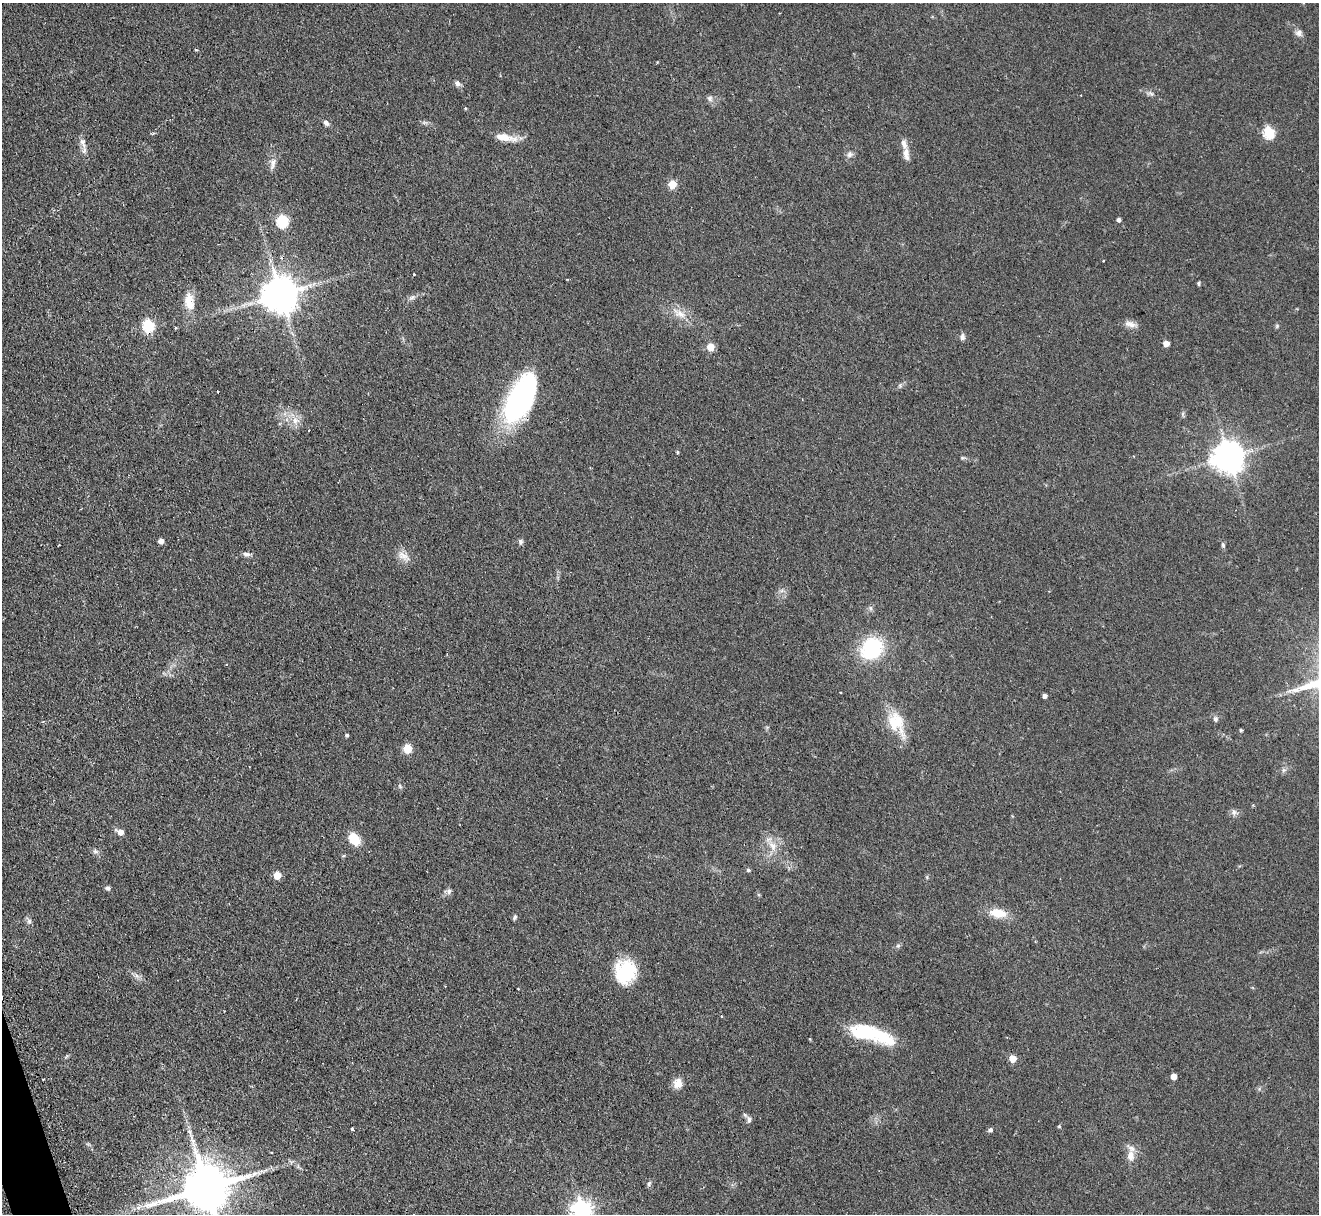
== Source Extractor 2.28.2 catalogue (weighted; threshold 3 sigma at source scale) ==
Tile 7 of 4 x 4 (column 3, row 2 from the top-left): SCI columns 2671-3987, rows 2597-3808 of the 5340 x 5316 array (HDU 1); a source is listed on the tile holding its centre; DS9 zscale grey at full resolution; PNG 1321 x 1216 px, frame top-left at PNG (2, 3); no overlay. Shown black and unused: <1% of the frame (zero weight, under 2 of 3 exposures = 4% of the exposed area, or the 3 px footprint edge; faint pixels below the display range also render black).
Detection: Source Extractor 2.28.2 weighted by HDU 2 'WHT'; one run over the whole footprint, this tile lists its part. Background 0.0738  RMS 0.0062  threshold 0.0277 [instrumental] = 3 sigma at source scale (4.5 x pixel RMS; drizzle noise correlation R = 1.50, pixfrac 1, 0.05/0.05 arcsec/px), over >= 5 px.
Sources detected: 91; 1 inside a brighter object's white glare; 2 cosmic-ray / hot-pixel residue — not listed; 3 inside a brighter listed object's ellipse — not listed separately; the other 85 listed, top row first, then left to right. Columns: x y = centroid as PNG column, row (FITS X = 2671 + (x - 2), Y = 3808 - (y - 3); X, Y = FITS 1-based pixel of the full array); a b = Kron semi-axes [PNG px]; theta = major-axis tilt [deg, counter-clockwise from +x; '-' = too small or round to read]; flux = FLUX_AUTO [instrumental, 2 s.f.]
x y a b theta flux
780 13 3 2 - 0.38
1299 33 9 8 - 2.5
196 50 4 3 - 0.65
457 83 8 6 -40 2.1
1150 94 11 6 -17 1.9
1081 95 2 2 - 0.6
710 99 8 6 -57 2
465 108 4 3 - 0.58
424 122 7 4 -19 1.2
326 123 8 6 -50 2
1269 132 6 6 - 48
505 137 28 8 -10 8.8
83 142 14 8 -72 3.7
849 154 9 7 74 2.3
906 154 18 8 -83 4.5
273 163 17 7 79 3.6
672 184 5 5 - 17
1119 219 4 4 - 1.6
282 221 7 6 - 50
414 274 3 2 - 0.61
1198 283 6 4 -86 0.76
280 294 10 10 - 1500
412 297 10 6 30 2
189 301 23 12 -81 9.8
679 313 23 10 -30 8
1131 324 19 8 -13 3.6
148 326 6 6 - 53
1277 326 6 5 - 0.87
176 328 3 3 - 0.61
962 337 9 6 -85 2
1166 343 5 4 - 5.3
710 347 5 5 - 12
900 386 6 4 -73 0.88
217 391 3 3 - 0.65
520 399 47 21 63 120
295 420 11 10 - 5.2
308 430 3 3 - 1.3
678 452 5 3 - 0.72
1228 457 9 9 - 980
963 458 6 5 - 0.83
161 541 5 5 - 3
521 542 7 6 - 1.4
1223 545 7 5 -79 1.2
246 554 10 6 -7 2
404 556 20 10 -32 5.4
871 608 7 4 -89 1.2
872 648 24 20 47 42
1044 696 4 4 - 2.3
1215 719 8 6 -76 1.6
893 722 45 13 -58 16
1241 730 4 3 - 0.86
346 735 4 4 - 1
407 749 5 5 - 21
1284 770 6 6 - 1.4
400 786 6 5 - 1
1234 812 9 7 90 2.1
120 832 6 5 - 4.8
355 839 11 8 -47 15
773 846 15 10 -63 6.9
95 851 8 5 -29 1.6
748 870 5 4 - 0.92
277 875 5 5 - 12
108 888 6 5 - 1.5
449 891 8 6 76 1.9
998 913 23 11 -8 11
515 917 7 5 60 1.1
29 921 8 6 89 1.6
898 946 7 4 1 0.97
625 972 26 20 71 30
137 976 7 5 -45 1.9
721 1016 3 3 - 0.9
878 1035 58 14 -22 32
1012 1058 5 5 - 11
1173 1076 5 4 - 5.8
678 1083 13 12 - 5.2
749 1120 9 6 87 2
1059 1127 5 3 - 0.52
352 1129 4 3 - 2.2
990 1130 5 5 - 1.5
190 1132 12 5 -65 2.8
1130 1156 17 10 89 5.7
649 1184 8 6 65 1.3
206 1188 15 13 15 3000
138 1208 7 4 19 1.7
582 1210 8 7 - 350
Overlapping masked pixels (flux is a lower limit): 1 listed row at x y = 878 1035
Isophote crosses this tile's border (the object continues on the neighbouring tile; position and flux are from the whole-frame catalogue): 2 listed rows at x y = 206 1188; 582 1210